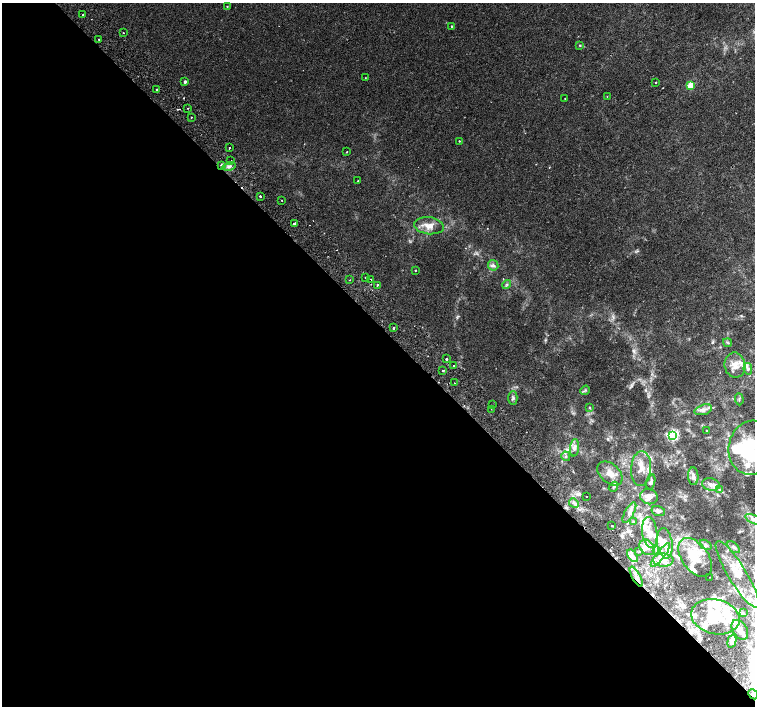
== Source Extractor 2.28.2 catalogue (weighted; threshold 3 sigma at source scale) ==
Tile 9 of 4 x 4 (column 1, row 3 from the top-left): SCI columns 45-1549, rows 1605-3012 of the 6116 x 6089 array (HDU 1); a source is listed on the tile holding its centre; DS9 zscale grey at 2 x 2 block average (1 PNG px = mean of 2 x 2 image px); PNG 757 x 708 px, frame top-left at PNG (2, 3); each listed source drawn as its Kron ellipse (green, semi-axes under 4 px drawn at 4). Shown black and unused: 54% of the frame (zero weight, under 2 of 3 exposures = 3% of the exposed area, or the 3 px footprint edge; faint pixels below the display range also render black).
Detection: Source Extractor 2.28.2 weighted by HDU 2 'WHT'; one run over the whole footprint, this tile lists its part. Background 0.00381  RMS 0.0025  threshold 0.0111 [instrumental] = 3 sigma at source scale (4.5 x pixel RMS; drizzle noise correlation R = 1.50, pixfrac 1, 0.0396/0.0396 arcsec/px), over >= 5 px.
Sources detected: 123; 7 cosmic-ray / hot-pixel residue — neither listed nor drawn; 29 inside a brighter listed object's ellipse — not listed separately; the other 87 listed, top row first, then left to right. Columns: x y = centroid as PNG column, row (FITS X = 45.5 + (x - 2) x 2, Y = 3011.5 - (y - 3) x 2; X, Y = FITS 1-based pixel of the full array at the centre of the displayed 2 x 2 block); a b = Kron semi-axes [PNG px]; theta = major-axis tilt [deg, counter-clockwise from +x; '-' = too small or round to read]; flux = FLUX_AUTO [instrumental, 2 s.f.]
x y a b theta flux
227 6 2 2 - 0.37
83 15 2 2 - 1.1
451 26 2 2 - 0.77
123 33 2 2 - 0.37
99 39 2 2 - 0.24
580 45 3 2 - 0.54
365 78 2 2 - 0.26
185 82 2 2 - 1.5
656 82 2 2 - 0.4
690 85 3 3 - 18
157 89 2 2 - 0.65
607 97 2 2 - 0.26
565 99 2 2 - 0.77
188 108 2 2 - 0.32
191 117 2 2 - 0.6
459 141 2 2 - 0.6
229 148 2 2 - 1.7
347 152 2 2 - 0.48
231 161 2 2 - 1.6
221 165 2 2 - 2.1
229 166 6 4 15 1.4
358 181 2 2 - 0.37
260 196 2 2 - 2.8
282 200 2 2 - 0.48
294 223 2 2 - 1.8
429 226 15 8 -7 5.4
493 265 5 5 - 1.6
415 270 2 2 - 1
366 278 2 2 - 1.9
349 280 2 2 - 0.75
371 280 2 2 - 2.4
507 284 5 4 - 0.85
377 285 2 2 - 0.44
393 328 2 2 - 1.8
728 343 4 2 - 0.45
446 359 2 2 - 3.4
453 365 2 2 - 1.2
735 365 12 10 -80 5.8
748 369 6 4 -78 1
443 370 2 2 - 1.5
454 383 2 2 - 1.3
585 390 5 3 - 0.78
513 398 7 4 90 1.4
739 399 6 2 -85 0.54
492 405 2 2 - 0.24
589 407 3 2 - 0.45
491 409 2 2 - 0.21
703 410 9 5 17 2.2
706 430 2 2 - 1.3
673 435 4 3 - 79
574 448 9 4 83 2
752 448 27 23 79 27
566 456 5 3 - 0.82
641 469 17 10 86 7
610 473 14 9 -43 6
693 476 9 5 -85 2.2
651 482 8 4 74 1.4
711 484 9 6 -12 2.8
613 487 5 3 - 0.77
720 490 4 2 - 0.53
587 497 2 2 - 0.37
649 497 9 7 -16 3.4
574 503 5 4 - 1.6
658 511 7 5 -16 1.5
629 512 11 4 61 2.4
754 519 9 3 -24 1.9
633 522 3 3 - 0.41
612 526 2 2 - 0.53
650 533 16 7 -83 6.5
665 543 15 7 -82 6.1
706 545 6 4 -32 1.2
647 547 9 6 -48 3
734 547 7 3 -40 1
657 550 4 2 - 0.55
639 552 3 2 - 0.63
660 555 14 4 51 4.2
632 556 7 3 -55 1.6
695 557 22 13 -54 13
663 560 10 6 -1 4
737 574 38 9 -59 14
636 577 11 3 -62 2.4
710 577 2 2 - 0.45
743 613 4 3 - 0.58
715 617 24 17 -13 25
740 630 11 7 -57 3.8
732 641 7 3 76 1.9
753 694 5 4 - 1.7
Overlapping masked pixels (flux is a lower limit): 4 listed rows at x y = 221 165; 371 280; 636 577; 753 694
Isophote crosses this tile's border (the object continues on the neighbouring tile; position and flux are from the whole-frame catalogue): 3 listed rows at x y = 752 448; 754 519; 753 694
Diffuse or blended objects may show on this block-average render without a row.